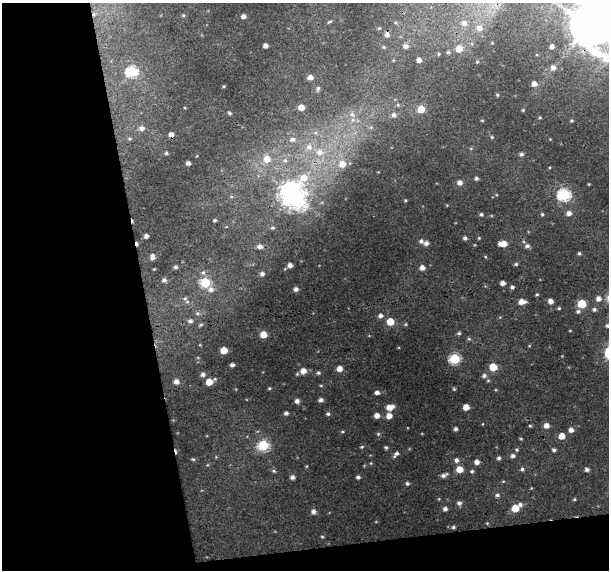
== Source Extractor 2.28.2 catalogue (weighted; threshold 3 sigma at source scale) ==
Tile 3 of 2 x 2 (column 1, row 2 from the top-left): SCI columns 1-607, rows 18-585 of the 1214 x 1167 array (HDU 1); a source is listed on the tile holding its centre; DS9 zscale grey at full resolution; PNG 611 x 572 px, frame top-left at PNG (2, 3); no overlay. Shown black and unused: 27% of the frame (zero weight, under 3 of 4 exposures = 1% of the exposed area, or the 3 px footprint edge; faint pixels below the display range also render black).
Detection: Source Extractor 2.28.2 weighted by HDU 2 'WHT'; one run over the whole footprint, this tile lists its part. Background 0.0207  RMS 0.0035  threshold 0.0158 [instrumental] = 3 sigma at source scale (4.5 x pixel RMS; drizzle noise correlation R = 1.50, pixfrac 1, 0.0396/0.0396 arcsec/px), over >= 5 px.
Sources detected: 167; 4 cosmic-ray / hot-pixel residue — not listed; the other 163 listed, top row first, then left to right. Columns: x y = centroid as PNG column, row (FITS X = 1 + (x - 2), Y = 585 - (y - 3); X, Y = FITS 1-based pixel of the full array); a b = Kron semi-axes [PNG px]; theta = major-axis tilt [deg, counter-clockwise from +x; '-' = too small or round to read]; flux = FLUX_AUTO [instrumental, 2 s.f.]
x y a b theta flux
94 14 5 4 - 0.53
183 15 5 4 - 0.44
243 16 4 4 - 1.4
329 22 7 4 26 0.53
395 22 6 4 -16 0.61
464 23 7 7 - 1.8
586 26 35 21 -3 850
379 28 5 4 - 0.44
479 28 7 7 - 1.9
387 35 7 6 - 1.5
265 46 4 4 - 1.7
405 46 6 6 - 1.5
552 46 4 4 - 1.1
384 47 5 4 - 0.53
459 49 5 5 - 4.6
448 52 5 4 - 0.55
438 54 4 4 - 0.4
419 60 4 4 - 1.6
477 62 3 3 - 0.33
553 67 5 5 - 1.5
132 71 6 6 - 35
310 77 5 5 - 2
534 84 5 4 - 2.2
224 86 3 3 - 0.33
318 89 7 5 75 0.77
497 95 4 3 - 0.4
398 105 5 4 - 0.41
301 107 5 5 - 3.1
421 109 5 5 - 5.9
523 110 4 4 - 0.36
229 113 4 3 - 0.55
352 114 8 6 -53 1.2
394 115 6 6 - 1.1
540 117 4 3 - 0.34
482 120 4 3 - 0.29
571 121 4 4 - 0.45
141 128 8 7 - 1.7
315 133 6 4 18 0.7
171 134 5 4 - 1.6
492 137 4 4 - 0.37
130 139 6 6 - 0.77
292 139 9 7 20 1.8
309 147 10 9 - 3
319 152 11 11 - 4.2
166 153 5 4 - 0.54
521 154 5 4 - 0.79
267 159 8 7 - 4.2
285 160 7 6 - 1.1
188 163 4 4 - 1.2
342 164 8 7 - 4
303 178 14 10 61 6.9
476 178 4 4 - 0.78
459 182 5 5 - 1.8
589 184 4 3 - 0.27
292 194 9 8 - 320
564 194 6 6 - 45
405 200 4 4 - 0.37
569 213 5 5 - 1.7
481 214 5 4 - 0.6
542 214 4 4 - 0.42
215 220 4 3 - 0.54
272 228 5 4 - 0.52
146 236 4 4 - 1.4
465 238 4 4 - 0.81
479 238 4 4 - 0.36
421 241 6 5 - 0.89
426 243 5 5 - 1.3
503 244 7 4 3 4.2
260 246 6 5 - 1.5
527 246 6 5 - 0.99
579 253 4 3 - 0.58
152 257 7 5 86 1.4
516 264 5 4 - 0.49
290 265 4 4 - 1.5
175 267 5 4 - 0.8
422 268 5 5 - 2
154 269 3 2 - 0.3
203 272 7 6 - 0.93
262 274 5 5 - 1.1
164 280 6 5 - 1.2
205 282 6 5 - 22
503 283 4 4 - 1.8
211 289 8 7 - 1.7
296 289 5 4 - 1.3
537 294 4 3 - 0.4
185 298 6 5 - 0.82
598 298 5 5 - 1.9
550 301 4 4 - 1.9
522 302 6 4 1 3
582 304 5 5 - 14
559 308 4 4 - 0.38
594 309 5 5 - 0.75
578 311 6 5 - 0.74
197 313 7 5 21 0.76
381 316 6 5 - 1.1
190 321 6 5 - 1
390 322 5 5 - 6.9
201 324 6 3 20 0.51
406 324 5 3 - 0.33
607 326 6 5 - 0.74
570 331 4 2 - 0.23
459 333 5 4 - 0.56
263 334 5 5 - 4.6
469 339 5 4 - 0.44
224 350 5 5 - 6.8
455 359 6 5 - 28
232 365 4 3 - 1.1
493 367 5 5 - 8.9
339 369 5 4 - 3
303 371 6 5 - 3
318 373 6 5 - 0.67
203 374 5 5 - 1.1
484 376 6 6 - 0.99
176 382 5 5 - 1.8
209 382 6 5 - 5.1
269 388 4 3 - 0.38
454 389 5 4 - 0.38
377 392 5 4 - 1.3
321 400 5 4 - 1.1
297 401 5 5 - 1.4
390 407 9 6 14 3.1
466 407 5 5 - 3.9
286 413 4 4 - 1
328 414 5 4 - 0.73
377 415 5 5 - 2.3
389 416 5 5 - 2.8
530 426 4 4 - 0.39
546 426 5 5 - 2.2
456 429 4 3 - 0.9
571 430 5 4 - 1.8
342 432 5 3 - 0.37
378 434 6 5 - 0.51
562 436 5 5 - 4
521 439 5 3 - 0.32
263 445 6 5 - 28
362 447 5 4 - 0.39
386 447 4 4 - 0.57
554 450 4 4 - 0.77
396 454 9 4 49 1.1
513 456 5 5 - 1.1
499 458 4 4 - 0.71
193 459 5 4 - 0.39
456 460 5 5 - 1.2
477 462 4 4 - 1.9
371 463 5 3 - 0.32
459 469 5 5 - 4.6
522 469 5 5 - 0.63
587 469 5 4 - 0.94
274 471 6 5 - 0.54
472 471 4 4 - 0.48
444 475 7 4 26 1.2
292 477 5 4 - 1.2
358 477 5 4 - 0.78
407 483 5 4 - 0.68
497 495 5 4 - 0.71
574 499 5 4 - 0.37
459 503 5 5 - 0.99
520 505 6 5 - 1.1
515 508 5 5 - 7.5
445 509 4 4 - 1.3
313 511 5 5 - 1.4
453 527 5 4 - 0.51
322 537 4 4 - 0.4
Overlapping masked pixels (flux is a lower limit): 3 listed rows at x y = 94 14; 586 26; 171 134
Isophote crosses this tile's border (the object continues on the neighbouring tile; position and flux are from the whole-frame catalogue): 2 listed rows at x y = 586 26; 607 326